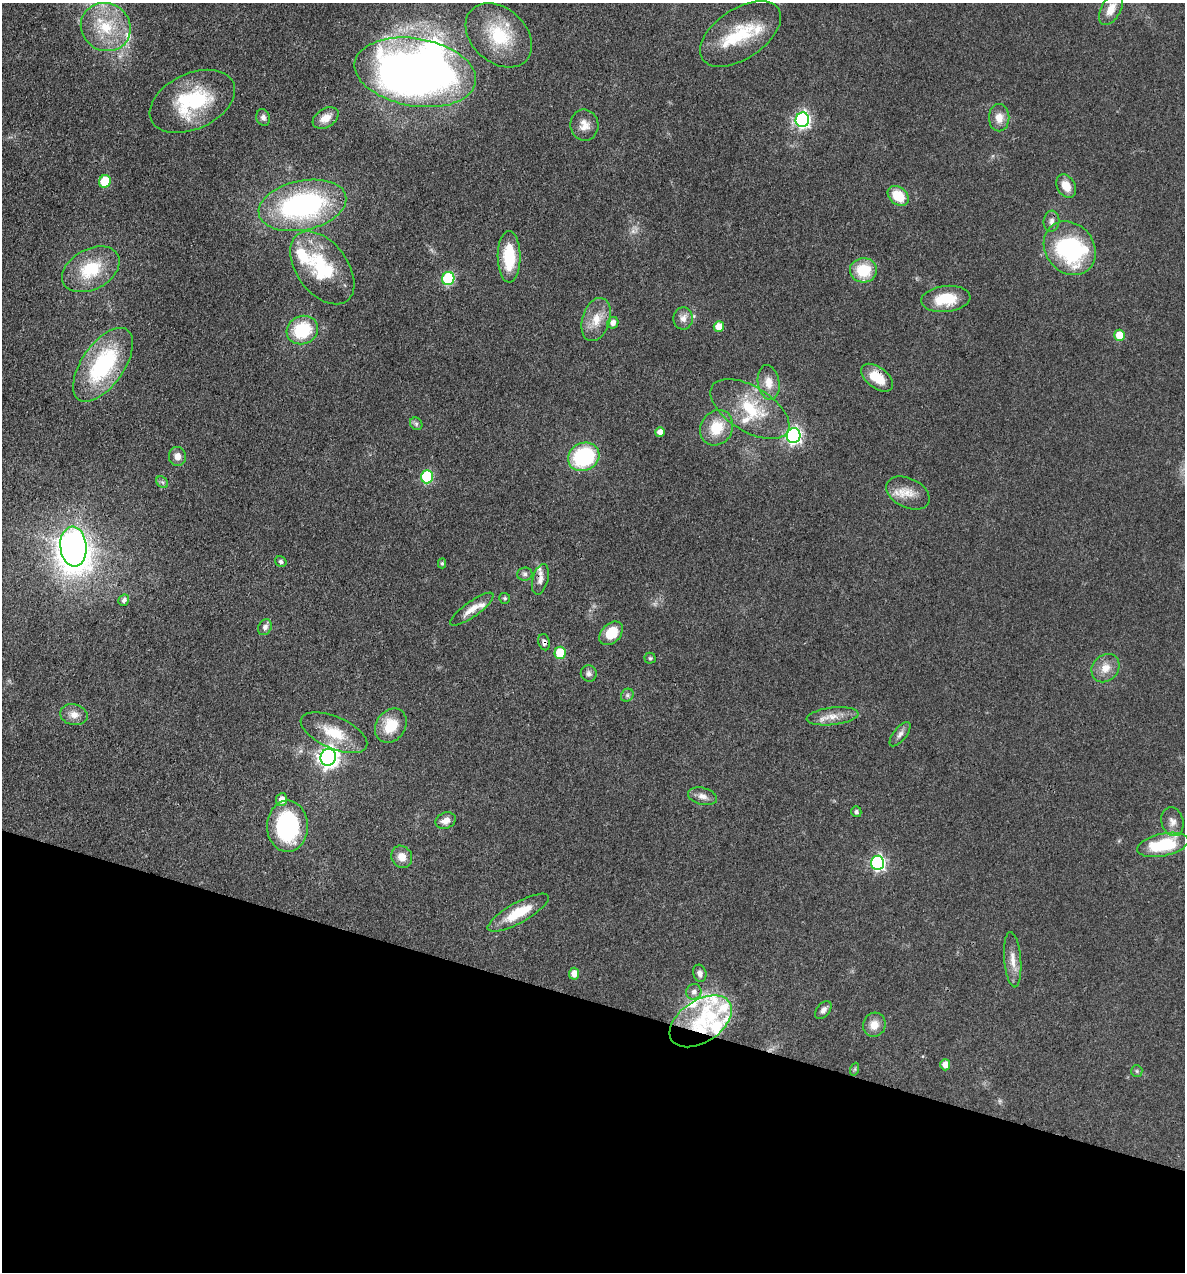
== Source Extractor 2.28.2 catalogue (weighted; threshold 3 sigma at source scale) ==
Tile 15 of 4 x 4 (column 3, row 4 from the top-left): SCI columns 2611-3793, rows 2-1271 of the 5098 x 5081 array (HDU 1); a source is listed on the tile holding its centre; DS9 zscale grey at full resolution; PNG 1187 x 1274 px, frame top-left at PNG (2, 3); each listed source drawn as its Kron ellipse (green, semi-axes under 4 px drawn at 4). Shown black and unused: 21% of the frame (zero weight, under 3 of 4 exposures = <1% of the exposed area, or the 3 px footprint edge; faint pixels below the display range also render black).
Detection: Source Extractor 2.28.2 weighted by HDU 2 'WHT'; one run over the whole footprint, this tile lists its part. Background 0.078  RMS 0.0068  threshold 0.0305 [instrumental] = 3 sigma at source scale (4.5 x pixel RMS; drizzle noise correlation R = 1.50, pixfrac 1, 0.05/0.05 arcsec/px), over >= 5 px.
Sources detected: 102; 2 too faint to see at this stretch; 2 inside a brighter object's white glare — neither listed nor drawn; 14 inside a brighter listed object's ellipse — not listed separately; the other 84 listed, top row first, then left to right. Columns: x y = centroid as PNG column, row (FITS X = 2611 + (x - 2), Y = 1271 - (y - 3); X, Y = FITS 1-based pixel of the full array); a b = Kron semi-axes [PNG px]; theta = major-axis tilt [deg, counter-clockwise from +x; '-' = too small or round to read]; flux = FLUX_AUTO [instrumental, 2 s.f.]
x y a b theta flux
1111 9 17 9 62 8.8
106 27 25 23 -31 32
740 34 46 25 34 35
499 35 37 27 -42 40
415 72 61 34 -10 510
192 101 45 27 25 56
263 117 8 7 - 2.7
326 118 14 9 32 7.1
999 118 13 10 -90 7.4
802 120 7 7 - 180
584 125 15 14 - 7.6
105 181 6 5 - 28
1066 186 12 9 -60 9
898 196 12 8 -41 17
302 205 44 24 12 140
1051 221 10 8 84 3.4
1070 248 29 24 -51 84
509 257 26 11 -89 29
322 268 41 25 -53 46
91 269 31 20 28 32
863 270 13 12 - 23
448 278 6 6 - 70
946 299 24 13 6 23
683 318 11 9 -88 4.7
596 320 22 14 73 13
613 323 6 5 - 3.9
719 327 5 5 - 9.8
302 330 16 14 24 37
1120 335 5 5 - 15
103 365 42 21 55 76
877 378 18 10 -37 14
769 382 17 10 -80 9.6
750 409 44 22 -32 37
416 424 7 5 -46 1.6
717 428 18 16 60 19
660 432 5 4 - 4.8
794 436 7 7 - 190
177 456 9 8 - 5
584 457 16 14 25 63
427 477 6 6 - 61
162 482 7 5 -44 1.4
908 493 23 14 -26 12
73 547 20 13 -85 720
281 562 6 5 - 1.5
442 563 5 4 - 1.1
525 574 7 6 - 2.1
540 579 15 7 75 4.7
505 598 5 5 - 1.2
124 600 6 5 - 2.2
472 609 26 7 36 8.3
265 627 8 6 66 3.3
611 633 14 9 45 17
544 642 8 6 -75 2.5
560 653 6 5 - 27
650 658 5 5 - 1.1
1105 668 15 13 47 8.7
589 674 8 8 - 2.7
627 695 7 6 - 1.6
74 715 14 10 -12 5.9
832 716 26 8 6 8.7
391 726 18 14 56 18
334 733 35 16 -24 22
900 734 14 6 51 3.3
328 757 8 7 - 400
702 796 15 8 -14 4.5
282 800 6 5 - 5.3
856 812 5 5 - 1.9
446 821 10 8 21 5.5
1172 822 15 11 -75 5.4
287 826 25 20 89 84
1163 845 26 11 12 41
402 857 11 10 - 7.2
878 863 7 6 - 150
518 913 34 10 29 23
1013 960 28 8 -85 8
700 973 9 6 -75 3.5
574 974 6 5 - 6.1
694 992 8 7 - 3.2
823 1010 10 6 51 3.1
701 1021 34 21 34 36
874 1025 12 11 - 7.4
945 1065 5 5 - 6.6
855 1069 6 4 71 0.97
1137 1071 6 5 - 1.3
Overlapping masked pixels (flux is a lower limit): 4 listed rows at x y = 877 378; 540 579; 544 642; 701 1021